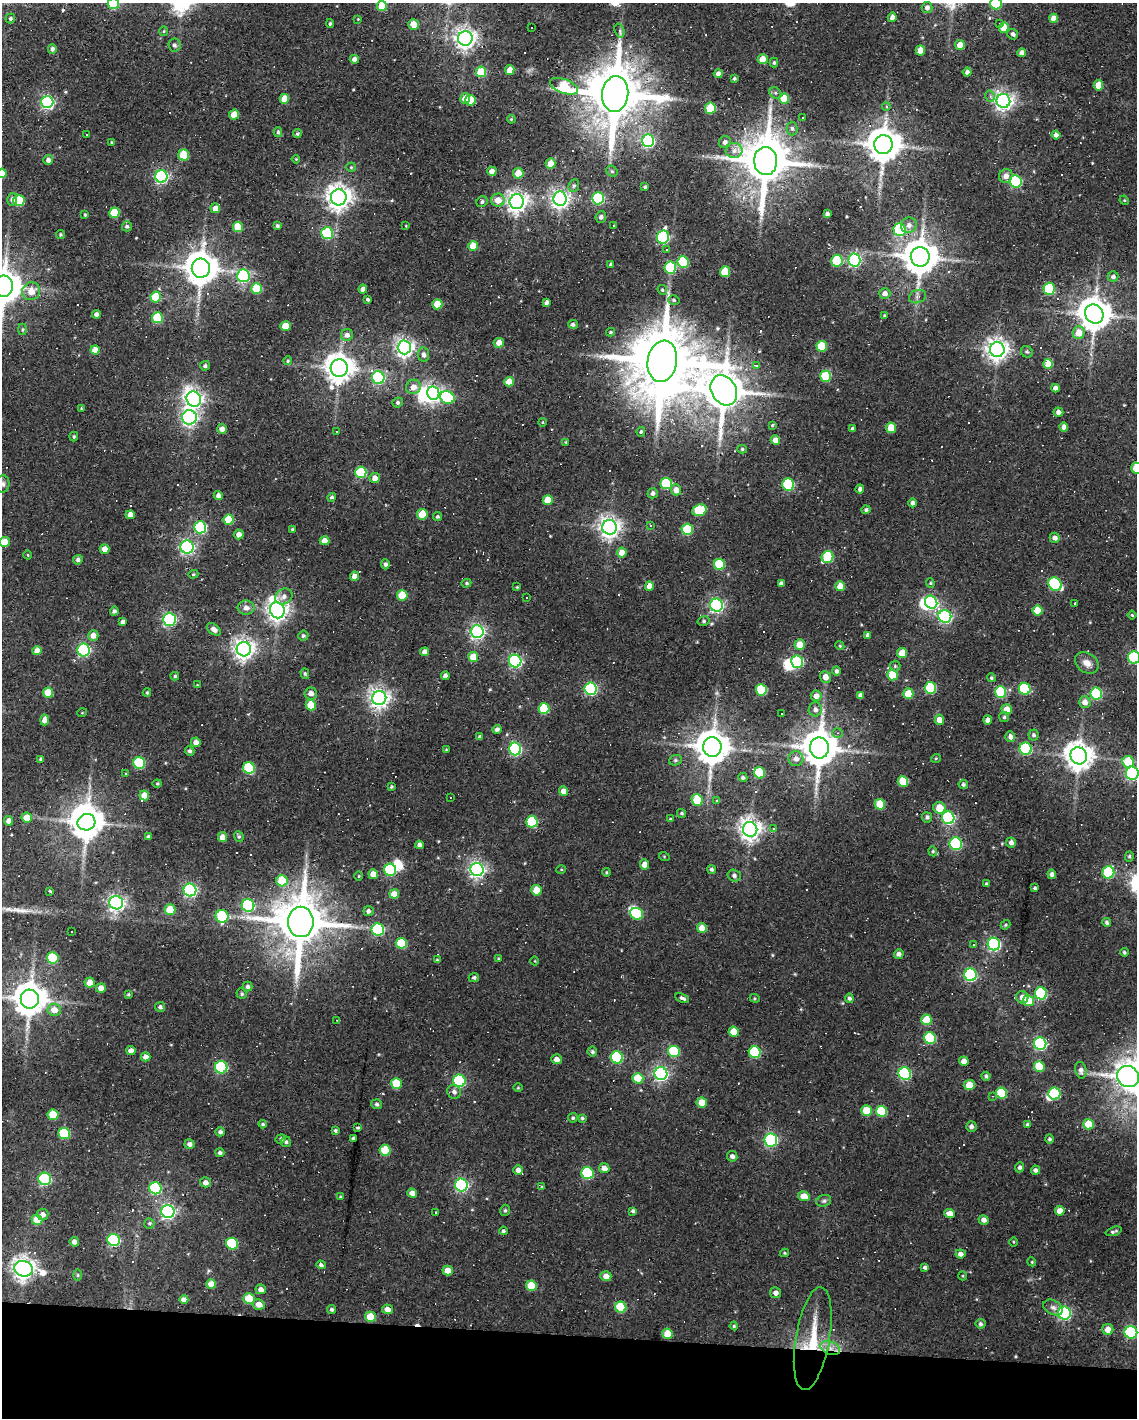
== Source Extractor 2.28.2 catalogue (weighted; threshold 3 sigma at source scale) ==
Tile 11 of 4 x 3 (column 3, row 3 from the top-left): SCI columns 2273-3407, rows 104-1519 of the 4543 x 4566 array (HDU 1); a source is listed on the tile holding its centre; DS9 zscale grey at full resolution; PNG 1139 x 1420 px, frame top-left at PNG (2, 3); each listed source drawn as its Kron ellipse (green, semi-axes under 4 px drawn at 4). Shown black and unused: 6% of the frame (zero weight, under 2 of 3 exposures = <1% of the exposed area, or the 3 px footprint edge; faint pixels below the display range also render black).
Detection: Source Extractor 2.28.2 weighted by HDU 2 'WHT'; one run over the whole footprint, this tile lists its part. Background 0.08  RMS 0.0068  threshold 0.0304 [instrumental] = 3 sigma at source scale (4.5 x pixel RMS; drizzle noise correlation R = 1.50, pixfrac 1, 0.05/0.05 arcsec/px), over >= 5 px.
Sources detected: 567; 10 inside a brighter object's white glare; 50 cosmic-ray / hot-pixel residue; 1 long thin detection or spike segment (spike, bleed or trail) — neither listed nor drawn; of the other 506, all 500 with FLUX_AUTO >= 0.459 (the completeness limit of this list) listed and drawn (6 fainter detections not listed), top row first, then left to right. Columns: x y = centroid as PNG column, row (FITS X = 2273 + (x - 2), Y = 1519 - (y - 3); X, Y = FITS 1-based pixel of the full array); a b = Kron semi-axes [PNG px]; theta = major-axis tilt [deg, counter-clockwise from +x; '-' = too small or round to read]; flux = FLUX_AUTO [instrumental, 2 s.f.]
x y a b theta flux
113 3 6 5 - 47
996 3 6 5 - 47
382 6 5 5 - 15
927 8 5 5 - 2.5
892 17 5 4 - 2.8
1054 18 4 4 - 6.6
10 19 5 4 - 1.5
358 19 3 3 - 0.52
330 23 4 3 - 1.1
1000 23 3 3 - 0.64
414 24 5 5 - 8.6
532 28 3 3 - 1.9
1004 28 5 5 - 13
164 31 5 3 - 0.67
620 31 7 5 -71 2.4
1013 34 5 5 - 1.9
465 38 7 7 - 420
174 45 7 6 - 1.8
960 45 5 5 - 8.2
52 49 4 4 - 1.8
920 50 5 4 - 10
1022 53 4 4 - 3.4
354 59 4 4 - 3.3
763 59 5 5 - 11
774 63 5 4 - 1
510 70 5 4 - 8
481 72 5 5 - 36
967 72 4 4 - 2.2
718 74 4 4 - 2.8
734 79 3 3 - 1.1
1098 85 5 4 - 11
564 86 15 7 -20 39
775 93 6 5 - 1.3
615 94 18 13 84 4800
990 96 6 5 - 1.9
465 98 5 4 - 6.7
284 99 5 4 - 10
784 99 5 5 - 16
470 100 5 5 - 16
1003 101 7 7 - 330
47 102 6 6 - 140
886 107 4 3 - 1.5
710 108 5 5 - 30
234 115 5 5 - 11
803 118 3 2 - 0.93
511 119 4 3 - 0.66
792 129 7 5 -88 1.7
278 132 5 4 - 1.2
87 134 3 2 - 0.58
297 134 4 4 - 1.3
1056 135 4 4 - 2.4
648 141 6 6 - 110
112 142 3 3 - 0.61
725 142 6 6 - 2.4
883 145 9 9 - 1500
734 150 8 7 - 3.5
184 155 5 5 - 26
296 159 4 3 - 0.67
48 160 5 4 - 2.8
766 161 14 11 -87 3400
551 163 5 5 - 7.9
351 167 5 4 - 0.89
492 171 5 4 - 4.3
612 171 6 5 - 1.2
2 173 5 4 - 8.6
518 173 5 5 - 8.1
161 176 6 6 - 140
1006 176 7 6 - 4.6
1016 181 6 6 - 73
574 186 6 5 - 1.5
645 187 3 3 - 0.97
339 197 8 7 - 630
560 198 7 6 - 330
598 198 6 6 - 75
12 199 6 5 - 2.2
19 200 5 5 - 39
498 200 7 6 - 7.6
1124 200 5 4 - 0.64
482 202 6 5 - 1.4
517 202 7 7 - 400
215 208 5 5 - 5.9
114 213 5 5 - 23
827 214 4 4 - 2.2
85 215 3 3 - 0.74
601 217 6 5 - 2.1
614 225 3 3 - 2.5
909 225 8 7 - 3.6
127 226 5 5 - 1.4
277 226 4 3 - 1.3
406 226 4 2 - 0.46
238 227 5 5 - 21
899 230 6 6 - 63
327 233 6 6 - 50
60 234 4 4 - 0.92
663 237 7 6 - 89
473 246 5 5 - 14
666 249 4 3 - 0.82
920 257 10 9 - 1600
854 260 6 6 - 120
837 261 6 5 - 34
683 262 6 5 - 38
611 264 4 3 - 1.6
201 268 9 9 - 1300
670 268 6 6 - 51
725 272 5 5 - 18
243 276 6 6 - 96
1113 276 5 5 - 1.9
3 286 11 9 89 1500
257 288 5 5 - 25
363 289 4 4 - 3.5
1049 289 6 5 - 60
662 290 5 4 - 1.1
31 291 9 8 - 7.2
885 293 5 5 - 3.7
918 296 9 6 19 2.2
156 297 5 5 - 22
368 299 3 3 - 1.4
674 300 6 4 -16 1.2
546 302 4 4 - 1.9
437 304 5 5 - 16
96 314 4 4 - 2.3
1094 314 10 9 - 1300
885 316 4 4 - 1
157 318 5 5 - 31
573 324 5 4 - 1.6
285 326 5 4 - 9.6
22 329 6 4 90 0.93
611 332 4 3 - 0.92
1079 333 6 6 - 8.7
347 335 6 6 - 3.2
499 343 5 5 - 5.7
822 346 5 5 - 21
404 347 7 6 - 330
997 349 7 7 - 470
95 350 4 4 - 7.8
1027 352 6 5 - 1.3
423 355 7 5 -82 2.6
288 361 4 4 - 1.2
662 361 21 14 81 6800
1048 364 5 5 - 16
756 365 4 3 - 1.1
205 366 5 4 - 1.6
339 368 9 8 - 920
826 376 5 5 - 25
378 378 6 6 - 69
509 382 5 4 - 7
413 387 7 7 - 5.3
1055 388 4 4 - 3.3
724 390 16 12 -60 2500
433 393 7 6 - 210
447 397 7 6 - 51
194 399 8 7 - 310
398 402 5 5 - 1.4
81 408 4 3 - 0.5
1058 412 5 4 - 3.2
189 417 7 7 - 220
542 422 4 3 - 0.68
772 425 3 3 - 0.81
1064 427 4 4 - 4
891 428 5 5 - 14
222 429 5 5 - 3.4
853 429 4 3 - 1.8
336 431 2 2 - 0.46
641 432 5 4 - 1.2
74 437 5 3 - 0.83
775 440 5 4 - 4.8
565 442 3 3 - 0.65
742 449 5 4 - 0.95
1136 468 5 5 - 17
361 472 5 5 - 50
375 478 5 5 - 4.4
3 484 8 6 89 2
666 484 6 5 - 36
788 485 6 5 - 52
860 489 4 4 - 2.7
676 490 5 5 - 5.1
653 493 5 5 - 2
218 495 5 4 - 2.9
332 497 4 4 - 1.2
548 500 5 5 - 10
913 503 4 4 - 2.2
699 510 7 5 18 32
866 510 4 4 - 1.4
422 514 5 5 - 18
130 515 4 4 - 4.9
438 517 4 4 - 1.2
229 520 5 5 - 19
651 526 3 3 - 5.4
200 527 6 6 - 85
610 527 7 7 - 410
292 529 3 3 - 0.9
687 529 5 5 - 41
239 534 5 5 - 3.8
1055 538 5 5 - 2.7
325 541 5 4 - 7.2
5 542 5 5 - 11
187 547 6 6 - 180
105 549 5 4 - 5.3
622 552 5 5 - 6.4
28 555 4 3 - 0.48
828 557 6 5 - 41
78 560 5 4 - 2
385 564 5 4 - 1.8
720 564 5 5 - 31
193 574 5 4 - 0.86
355 576 4 4 - 4.8
466 583 5 4 - 0.91
781 583 4 4 - 2.3
930 583 4 4 - 0.85
1055 584 7 6 - 75
649 586 5 4 - 5.9
840 586 5 5 - 8.7
517 587 3 3 - 0.61
402 595 5 5 - 22
284 596 9 7 32 3.5
526 598 3 2 - 0.66
931 602 7 6 - 99
1075 604 3 2 - 0.6
716 605 6 6 - 160
246 608 8 7 - 3.8
277 610 8 7 - 430
1037 610 5 5 - 16
114 611 4 4 - 1.7
1132 615 4 3 - 0.64
945 616 6 6 - 130
169 619 6 6 - 140
704 621 6 5 - 1.2
123 622 4 4 - 2.7
214 629 8 5 -37 3.4
477 631 6 6 - 200
93 635 5 5 - 5.3
868 635 4 4 - 2.4
303 636 5 5 - 1.5
800 645 5 5 - 9.1
840 646 4 3 - 0.68
244 649 7 7 - 410
84 650 6 6 - 120
37 651 4 4 - 6.3
425 652 4 4 - 4
902 653 5 5 - 14
473 657 5 5 - 12
1134 658 6 6 - 79
515 661 6 6 - 130
797 662 6 6 - 67
1087 663 13 9 -36 5.5
895 666 5 5 - 1.2
836 671 5 4 - 1.8
305 674 5 4 - 1.1
892 675 5 5 - 23
175 676 4 4 - 0.97
445 676 4 4 - 2.3
825 677 6 5 - 4.9
991 678 4 4 - 0.92
197 685 3 3 - 0.48
930 688 6 5 - 48
591 689 6 6 - 100
1025 689 6 6 - 50
761 690 6 5 - 37
147 692 4 4 - 0.78
1001 692 6 5 - 43
48 693 5 5 - 16
311 693 6 6 - 3.4
1096 693 6 5 - 67
908 694 5 5 - 16
860 695 4 4 - 2.4
816 696 5 5 - 4.4
379 698 7 7 - 400
1085 702 6 6 - 4.8
311 705 5 5 - 16
544 709 5 5 - 29
815 709 7 6 - 2.9
1007 709 5 5 - 7.8
82 713 5 3 - 0.61
781 713 3 3 - 1.2
1004 717 5 5 - 1.3
44 720 5 4 - 4.1
939 720 5 4 - 5.6
988 720 4 4 - 3.8
497 729 4 4 - 2.1
837 733 5 4 - 1.3
1034 735 5 5 - 1.7
480 737 4 3 - 1.7
1010 737 5 5 - 3.4
196 742 5 4 - 3.8
712 747 10 9 - 1500
819 748 10 9 - 1800
446 749 3 2 - 0.51
515 749 6 6 - 100
1026 749 6 6 - 67
190 751 5 4 - 1.6
1079 756 8 8 - 850
936 758 5 3 - 0.59
41 759 3 3 - 1.2
796 759 7 7 - 3.8
675 760 6 5 - 1.3
1128 762 6 5 - 21
139 763 6 5 - 51
249 768 6 5 - 45
125 773 3 2 - 0.78
760 773 6 5 - 29
1132 773 6 6 - 140
743 777 4 4 - 1.4
903 781 5 5 - 21
157 784 4 4 - 0.73
963 784 4 4 - 1.4
391 787 3 3 - 1.1
563 791 5 4 - 6.2
144 795 5 5 - 7.8
451 798 3 3 - 2.7
697 800 6 5 - 25
717 801 4 4 - 1.4
880 804 5 5 - 18
939 808 6 5 - 11
682 813 5 4 - 1
27 817 5 5 - 6.9
927 817 5 5 - 1.7
948 818 6 6 - 110
670 819 4 3 - 0.77
8 821 5 4 - 3
86 822 9 8 - 1300
532 822 6 5 - 45
773 828 3 3 - 1.1
750 829 7 7 - 470
148 836 4 4 - 1.3
239 836 6 4 -68 1
222 837 5 4 - 5.7
1011 842 5 5 - 3.1
956 844 6 6 - 80
419 845 4 4 - 2.6
933 851 5 4 - 0.91
664 856 5 3 - 0.6
1129 856 5 4 - 1.1
645 864 5 4 - 5.5
712 869 4 4 - 1.5
390 870 6 6 - 54
477 870 6 6 - 250
561 870 5 3 - 0.6
606 872 4 4 - 0.71
1108 872 6 6 - 45
373 874 5 5 - 6.5
1052 874 4 4 - 2.5
359 876 5 3 - 0.56
734 876 6 6 - 2.2
282 881 6 5 - 25
986 884 3 3 - 1.1
1035 888 3 3 - 1.3
190 890 6 6 - 150
536 890 5 5 - 11
50 891 4 3 - 0.77
394 894 5 4 - 8.6
116 903 7 6 - 260
248 905 6 6 - 95
170 910 5 5 - 15
368 911 5 5 - 1.8
637 914 6 5 - 36
222 916 6 6 - 41
301 922 15 13 90 4000
1107 922 4 4 - 1.5
1005 925 5 4 - 0.81
702 928 5 5 - 7.3
378 930 6 6 - 76
72 932 2 2 - 0.59
401 943 5 5 - 26
994 944 6 6 - 120
974 945 3 3 - 0.6
1124 952 4 4 - 1.1
899 954 5 4 - 2.8
53 958 6 5 - 33
499 959 4 3 - 0.88
437 960 4 4 - 0.94
535 961 4 3 - 0.53
970 975 6 6 - 93
474 978 5 4 - 1.6
90 983 5 5 - 7.8
248 987 5 5 - 1.8
101 988 5 4 - 5.6
1041 993 6 6 - 65
242 994 5 5 - 1.1
129 995 3 3 - 0.95
1022 997 6 6 - 3.8
682 998 7 4 -25 1.7
755 998 5 4 - 0.82
849 998 5 4 - 1.6
30 999 9 9 - 1400
1029 1001 5 5 - 13
160 1007 5 5 - 2
54 1010 6 6 - 6.6
337 1020 3 3 - 0.53
927 1020 5 5 - 19
734 1032 5 5 - 11
930 1038 6 5 - 49
1040 1044 6 6 - 110
131 1050 4 4 - 3.4
674 1051 6 5 - 38
592 1052 5 5 - 1.4
755 1052 6 6 - 53
146 1057 5 4 - 3.7
617 1057 6 6 - 60
556 1059 5 5 - 3.7
964 1061 5 4 - 5.4
1039 1066 5 5 - 19
221 1067 6 6 - 81
1081 1070 8 5 -77 2.6
661 1074 6 6 - 170
905 1074 6 6 - 84
986 1076 4 4 - 1.2
1128 1077 11 10 - 280
638 1078 5 5 - 17
459 1081 6 6 - 87
396 1083 5 5 - 19
969 1085 5 5 - 10
518 1088 5 3 - 0.67
454 1092 7 6 - 2.4
1001 1093 6 5 - 35
1054 1094 6 6 - 52
992 1096 4 4 - 0.86
702 1102 5 5 - 9.5
377 1104 5 5 - 1.6
867 1110 5 5 - 16
881 1111 5 5 - 28
53 1115 5 5 - 20
573 1118 5 4 - 1
582 1118 4 3 - 1.1
263 1124 4 3 - 1.1
1027 1124 4 3 - 1.1
1088 1124 5 5 - 13
971 1126 5 5 - 2.2
358 1128 3 3 - 0.92
335 1131 4 4 - 1.2
220 1132 4 4 - 2
64 1133 6 5 - 39
353 1138 3 3 - 1.2
281 1139 5 4 - 1.2
1049 1139 5 4 - 1.5
771 1140 6 6 - 130
286 1142 5 5 - 1.4
189 1144 5 5 - 2.5
385 1150 5 5 - 24
220 1153 4 4 - 1.9
732 1156 5 5 - 2.5
1020 1167 5 4 - 1.7
604 1168 5 5 - 4.4
518 1170 5 5 - 2.8
1035 1170 4 4 - 1.9
587 1173 6 6 - 54
45 1179 6 6 - 74
205 1182 5 5 - 2.9
461 1185 6 6 - 130
542 1187 4 4 - 0.73
155 1188 6 6 - 70
412 1193 5 4 - 3.4
804 1196 6 5 - 7.2
340 1197 4 4 - 0.67
824 1201 7 5 20 1.5
505 1210 6 4 74 1.1
633 1211 4 3 - 1.5
1060 1211 5 4 - 5.6
168 1212 7 6 - 200
435 1213 3 3 - 1.7
43 1214 6 5 - 3.4
950 1214 5 4 - 5.5
37 1220 5 5 - 14
984 1220 5 4 - 3.1
149 1223 5 5 - 1.1
503 1231 4 4 - 1.2
1114 1231 8 3 18 1.3
114 1240 6 6 - 75
74 1242 5 4 - 3.2
1014 1242 5 3 - 0.71
232 1244 6 5 - 43
785 1253 4 4 - 0.7
960 1254 5 4 - 3.3
1032 1262 4 3 - 0.63
321 1265 5 4 - 1.6
925 1267 4 3 - 1.8
23 1269 9 7 -15 490
448 1270 5 5 - 7.9
78 1275 6 4 -90 0.92
606 1276 5 5 - 4.7
963 1276 4 3 - 0.66
211 1284 5 5 - 7.3
531 1286 5 5 - 15
261 1289 5 5 - 3
776 1293 5 5 - 2.8
249 1298 6 5 - 16
184 1300 4 4 - 4
259 1304 6 5 - 5.7
621 1307 6 5 - 32
1053 1307 10 7 -25 2.7
387 1309 5 4 - 3.9
332 1310 4 3 - 1.3
1064 1313 6 6 - 130
370 1317 5 5 - 16
980 1324 5 5 - 1.6
734 1326 4 4 - 0.84
1108 1329 5 5 - 6.4
1131 1332 6 6 - 87
668 1334 5 5 - 13
813 1339 52 17 80 32
830 1348 10 6 -20 4.9
Overlapping masked pixels (flux is a lower limit): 2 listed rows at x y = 813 1339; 830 1348
Isophote crosses this tile's border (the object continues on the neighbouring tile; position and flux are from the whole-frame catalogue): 11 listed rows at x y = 113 3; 996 3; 382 6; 2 173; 3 286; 1136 468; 3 484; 5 542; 1134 658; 1132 773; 1131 1332